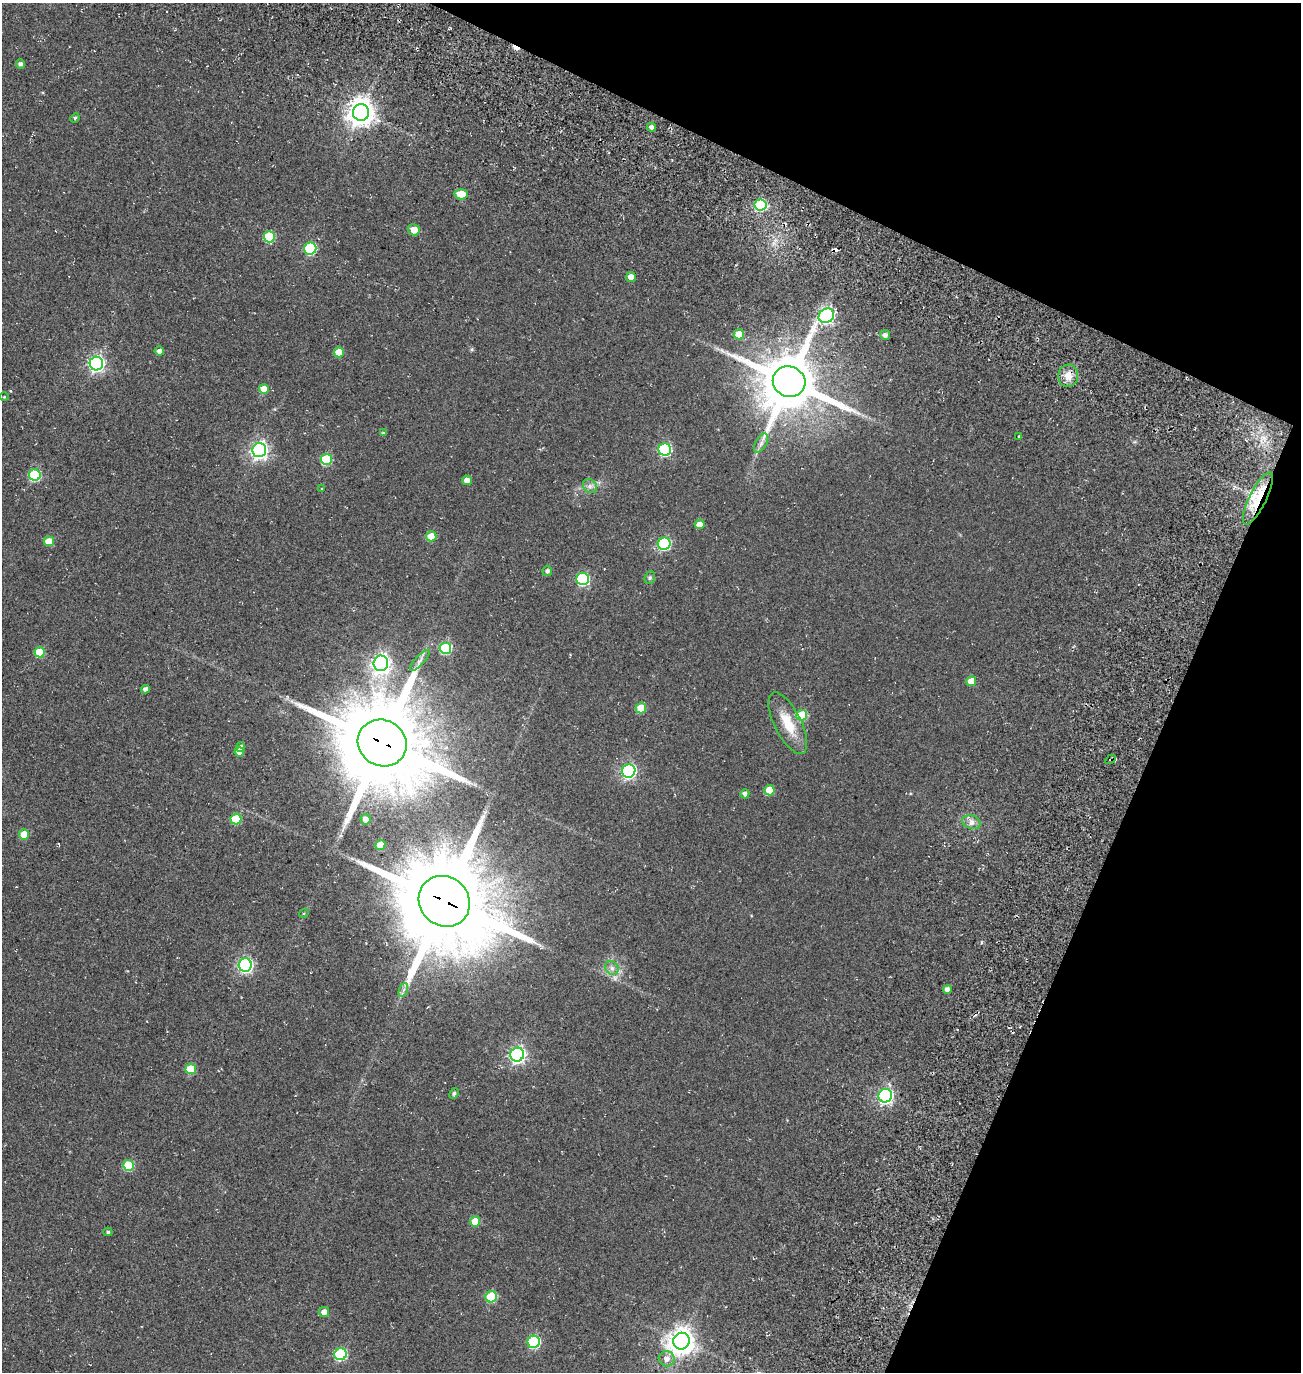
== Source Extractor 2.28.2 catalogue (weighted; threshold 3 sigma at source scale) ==
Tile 8 of 4 x 4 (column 4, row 2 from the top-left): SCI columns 4382-5680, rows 2987-4356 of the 5922 x 5903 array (HDU 1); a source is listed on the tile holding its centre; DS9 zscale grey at full resolution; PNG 1303 x 1374 px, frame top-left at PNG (2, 3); each listed source drawn as its Kron ellipse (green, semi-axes under 4 px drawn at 4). Shown black and unused: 22% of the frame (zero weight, under 3 of 5 exposures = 11% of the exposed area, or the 3 px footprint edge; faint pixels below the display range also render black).
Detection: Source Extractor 2.28.2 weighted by HDU 2 'WHT'; one run over the whole footprint, this tile lists its part. Background 0.0558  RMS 0.026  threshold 0.117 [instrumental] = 3 sigma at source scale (4.5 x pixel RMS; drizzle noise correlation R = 1.50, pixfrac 1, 0.05/0.05 arcsec/px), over >= 5 px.
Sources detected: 81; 3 cosmic-ray / hot-pixel residue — neither listed nor drawn; the other 78 listed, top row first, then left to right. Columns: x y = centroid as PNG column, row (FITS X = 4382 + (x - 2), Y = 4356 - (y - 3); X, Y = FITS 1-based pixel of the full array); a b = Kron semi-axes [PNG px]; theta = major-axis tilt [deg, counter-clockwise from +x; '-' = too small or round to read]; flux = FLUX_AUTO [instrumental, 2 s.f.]
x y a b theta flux
20 64 5 4 - 6.1
361 112 8 8 - 2600
75 118 5 4 - 3.7
651 127 4 4 - 8.9
461 194 6 5 - 55
761 205 6 5 - 210
414 230 6 5 - 26
269 237 6 5 - 120
310 248 6 6 - 220
631 277 5 5 - 18
826 316 8 7 - 520
739 334 5 5 - 42
885 335 5 5 - 8.5
159 351 5 4 - 9
339 352 5 5 - 47
96 363 7 7 - 690
1068 376 11 10 - 26
789 382 16 15 - 17000
264 389 5 5 - 44
4 397 4 3 - 1.9
383 433 4 4 - 3
1019 436 3 2 - 1.9
761 443 10 5 60 9.7
665 449 6 6 - 290
259 450 7 7 - 840
326 459 5 5 - 120
35 475 6 6 - 170
467 480 5 4 - 14
590 486 8 6 -45 8.3
322 489 4 3 - 2.1
1258 498 29 8 64 79
700 524 5 5 - 27
431 536 5 5 - 47
49 541 5 5 - 39
664 544 6 6 - 270
547 571 5 5 - 6.7
650 578 7 5 69 4.4
583 579 6 6 - 260
445 648 6 5 - 170
40 652 5 5 - 78
420 660 14 4 48 9.8
381 663 8 7 - 1000
971 681 5 5 - 36
145 689 4 4 - 9.7
641 708 5 5 - 59
802 715 5 5 - 86
788 723 34 13 -63 64
382 743 25 23 -30 39000
241 747 4 4 - 6.8
239 752 5 5 - 24
1111 759 5 3 - 4.4
629 771 7 6 - 520
769 790 5 5 - 40
745 794 4 4 - 7.8
236 819 5 5 - 98
366 819 5 5 - 13
971 822 9 7 -15 12
24 834 5 5 - 43
380 845 5 5 - 45
444 901 27 24 -42 44000
304 913 5 4 - 2.4
245 965 6 6 - 500
612 968 7 6 - 8.2
403 990 7 4 70 6.2
947 990 4 4 - 14
517 1055 7 6 - 700
191 1069 5 5 - 77
454 1093 6 4 62 4.1
885 1096 7 6 - 550
129 1165 5 5 - 100
475 1222 5 5 - 44
108 1232 4 4 - 3.6
491 1297 6 5 - 120
324 1312 5 5 - 14
681 1341 8 8 - 2500
534 1342 6 6 - 230
340 1354 6 6 - 220
667 1359 8 7 - 17
Overlapping masked pixels (flux is a lower limit): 5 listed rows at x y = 1068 376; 1258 498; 382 743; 1111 759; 444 901